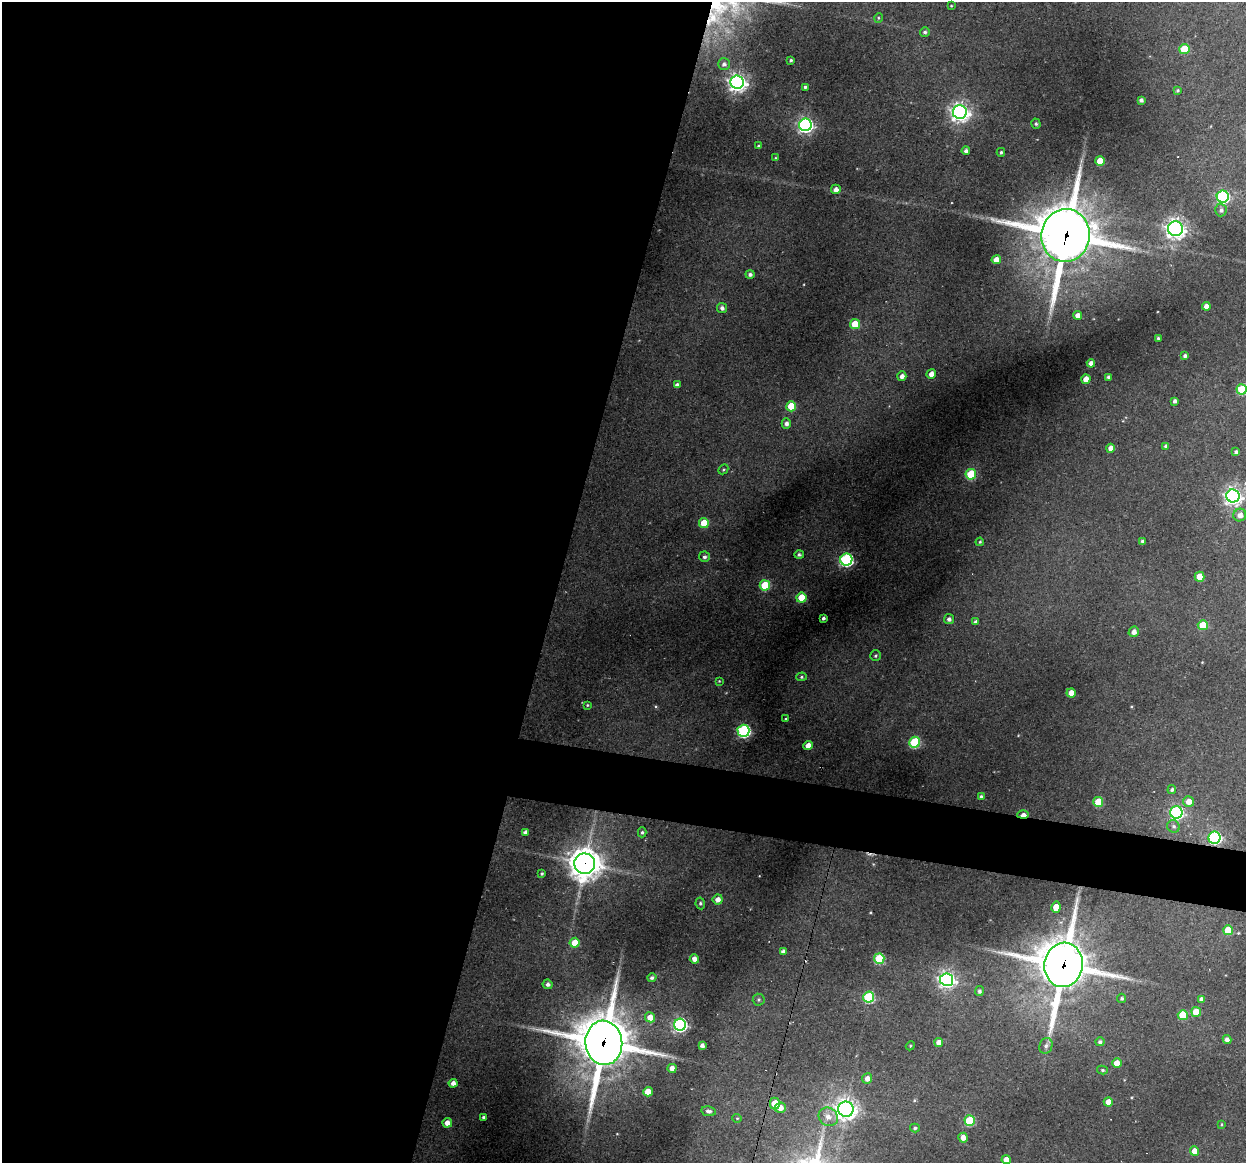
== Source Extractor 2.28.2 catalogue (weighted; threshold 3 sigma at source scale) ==
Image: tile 5 of 4 x 4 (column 1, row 2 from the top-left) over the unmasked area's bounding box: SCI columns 1-1244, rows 2438-3598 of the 4975 x 4996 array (HDU 1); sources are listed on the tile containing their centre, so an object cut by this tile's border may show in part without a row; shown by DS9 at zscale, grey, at full resolution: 1 PNG px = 1 image px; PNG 1248 x 1165 px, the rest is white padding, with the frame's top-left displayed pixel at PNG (2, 2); every listed detection drawn as its Kron ellipse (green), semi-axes under 4 PNG px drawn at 4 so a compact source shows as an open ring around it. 48% of this frame is shown black and not used: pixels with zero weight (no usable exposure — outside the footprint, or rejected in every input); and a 3 px margin inside the footprint's outer edge (the drizzle kernel's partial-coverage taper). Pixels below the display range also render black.
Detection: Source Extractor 2.28.2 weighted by HDU 2 'WHT'; one run over the whole footprint, this tile lists its part. Background 0.342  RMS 0.014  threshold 0.0634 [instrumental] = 3 sigma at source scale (4.5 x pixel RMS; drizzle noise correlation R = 1.50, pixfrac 1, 0.05/0.05 arcsec/px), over >= 5 px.
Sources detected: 135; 1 inside a brighter object's white glare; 1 cosmic-ray / hot-pixel residue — neither listed nor drawn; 1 inside a brighter listed object's ellipse — not listed separately; the other 132 listed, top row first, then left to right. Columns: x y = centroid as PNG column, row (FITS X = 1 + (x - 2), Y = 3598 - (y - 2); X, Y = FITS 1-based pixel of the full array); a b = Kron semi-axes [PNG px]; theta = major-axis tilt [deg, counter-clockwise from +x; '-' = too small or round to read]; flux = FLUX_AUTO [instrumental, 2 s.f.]
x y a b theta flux
951 6 4 3 - 1.2
878 18 5 3 - 1.3
925 32 5 4 - 2.6
1185 49 5 5 - 58
791 60 3 3 - 2.3
724 64 6 6 - 3.7
737 82 7 6 - 670
805 87 4 3 - 2.7
1177 90 3 3 - 1.7
1141 100 4 4 - 3.9
960 112 7 7 - 670
1036 124 5 4 - 2.3
805 125 6 6 - 410
759 146 4 3 - 2.4
966 151 4 4 - 4.8
1001 152 4 3 - 2.2
775 158 4 3 - 1.3
1100 161 5 4 - 23
836 189 5 4 - 6.8
1223 197 6 6 - 210
1221 210 6 6 - 4.3
1175 229 7 7 - 680
1066 235 26 24 82 5600
996 260 4 4 - 14
750 274 4 4 - 3.8
1206 306 4 4 - 8.2
722 308 5 5 - 4.5
1077 315 4 4 - 8.2
855 324 5 5 - 38
1158 338 3 3 - 2
1185 356 4 3 - 3.8
1091 363 4 4 - 9.8
931 374 5 4 - 10
902 376 5 4 - 6.9
1108 377 3 3 - 2.8
1086 379 4 4 - 17
677 385 4 4 - 5.4
1242 389 5 5 - 80
1175 401 4 3 - 3.9
791 406 5 5 - 42
786 423 5 4 - 5.2
1166 446 4 4 - 3.1
1110 448 4 4 - 8.8
1236 452 4 4 - 4.5
723 469 5 4 - 2
971 474 5 5 - 69
1233 496 6 6 - 570
1240 515 6 6 - 7.7
704 523 5 5 - 32
1143 541 4 4 - 4.2
980 542 4 3 - 1.4
799 555 5 4 - 3.3
704 557 5 5 - 3.9
846 560 6 6 - 220
1200 577 5 5 - 23
765 585 5 5 - 59
801 598 5 5 - 35
823 618 4 3 - 3.1
949 619 5 5 - 4.3
975 622 4 4 - 3.4
1203 625 5 5 - 33
1134 632 5 5 - 7.2
875 656 5 5 - 2.5
801 677 5 4 - 2
719 681 4 4 - 1.2
1071 693 4 4 - 15
587 705 3 3 - 1.3
786 719 3 3 - 1.3
743 731 6 6 - 200
915 742 5 5 - 110
808 746 4 4 - 14
1172 789 4 4 - 2.8
981 797 4 3 - 3.4
1189 801 5 5 - 12
1098 802 5 5 - 39
1176 812 6 6 - 230
1023 815 6 3 2 12
1173 826 6 6 - 3.3
525 832 4 4 - 5.8
642 832 5 4 - 2.3
1214 838 6 6 - 200
585 864 10 10 - 2100
542 874 3 3 - 2
718 899 5 5 - 7.6
700 903 6 4 -80 2.3
1056 907 5 4 - 17
1228 930 5 5 - 46
575 943 5 5 - 24
783 952 4 4 - 5.1
694 959 5 4 - 9.1
879 959 5 5 - 81
1064 965 22 19 80 5100
652 978 5 4 - 3.7
947 980 6 6 - 480
548 984 5 5 - 4.1
979 991 5 4 - 3.8
869 997 5 5 - 110
1122 998 4 4 - 2.5
1201 999 4 4 - 4.3
759 1000 6 6 - 2.7
1196 1012 5 4 - 26
1183 1015 5 5 - 38
650 1017 5 5 - 15
680 1025 6 6 - 280
1227 1039 4 4 - 5.7
939 1042 4 4 - 8.3
1100 1042 4 4 - 3
604 1043 22 18 -85 4700
702 1045 4 4 - 5.5
910 1046 5 3 - 1.3
1046 1046 8 6 71 4.1
1117 1063 5 4 - 17
672 1068 4 4 - 7.7
1102 1070 5 4 - 2
867 1078 5 5 - 8
453 1083 4 4 - 7.5
648 1092 5 5 - 25
1108 1102 4 4 - 13
775 1103 6 5 - 37
780 1108 5 5 - 11
846 1109 7 7 - 910
709 1111 7 5 -9 4.1
483 1117 3 3 - 2.6
828 1117 10 9 - 11
737 1118 4 4 - 1.4
970 1121 5 5 - 73
447 1123 5 4 - 11
1221 1124 4 3 - 1.5
915 1128 5 4 - 2.2
963 1138 5 4 - 9.7
1195 1151 5 4 - 15
1006 1160 4 4 - 12
Overlapping masked pixels (flux is a lower limit): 6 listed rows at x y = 1066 235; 1023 815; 1214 838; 585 864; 1064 965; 604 1043
Isophote crosses this tile's border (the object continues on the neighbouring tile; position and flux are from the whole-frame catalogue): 1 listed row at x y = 1242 389